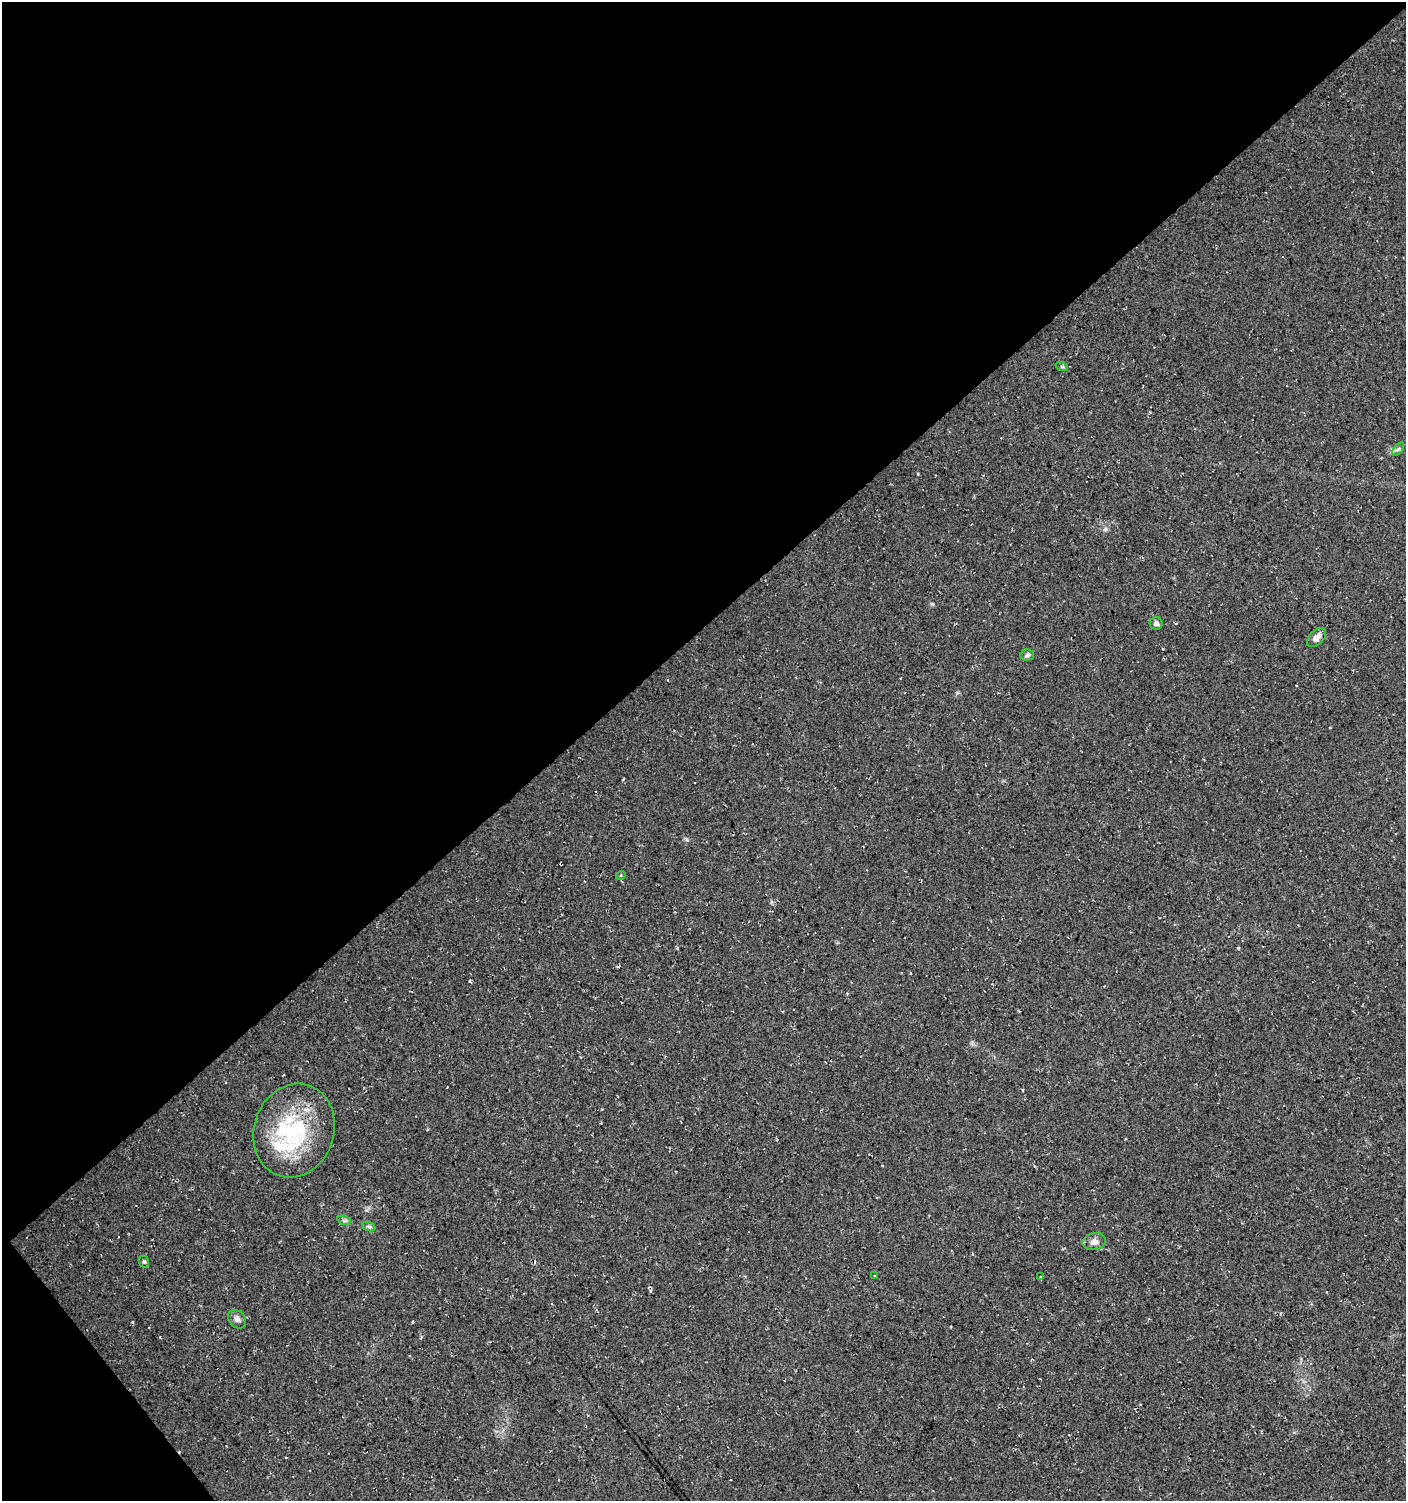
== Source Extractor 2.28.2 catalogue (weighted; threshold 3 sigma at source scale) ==
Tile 5 of 4 x 4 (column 1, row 2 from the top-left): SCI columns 145-1548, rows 3009-4507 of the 5964 x 6007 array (HDU 1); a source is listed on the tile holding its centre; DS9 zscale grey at full resolution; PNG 1408 x 1503 px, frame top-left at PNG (2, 2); each listed source drawn as its Kron ellipse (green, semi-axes under 4 px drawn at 4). Shown black and unused: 43% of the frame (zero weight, under 3 of 4 exposures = <1% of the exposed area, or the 3 px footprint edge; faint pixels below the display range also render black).
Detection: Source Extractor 2.28.2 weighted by HDU 2 'WHT'; one run over the whole footprint, this tile lists its part. Background 0.018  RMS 0.0064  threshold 0.0288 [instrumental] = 3 sigma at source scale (4.5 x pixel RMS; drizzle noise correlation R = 1.50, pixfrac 1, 0.0396/0.0396 arcsec/px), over >= 5 px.
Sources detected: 17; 1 inside a brighter object's white glare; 1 cosmic-ray / hot-pixel residue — neither listed nor drawn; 1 inside a brighter listed object's ellipse — not listed separately; the other 14 listed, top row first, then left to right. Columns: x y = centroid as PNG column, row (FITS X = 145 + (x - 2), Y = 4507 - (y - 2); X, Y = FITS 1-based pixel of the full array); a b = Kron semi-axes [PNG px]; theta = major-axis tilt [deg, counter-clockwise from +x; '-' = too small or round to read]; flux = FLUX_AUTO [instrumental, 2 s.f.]
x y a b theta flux
1062 367 6 4 -19 0.87
1398 449 7 4 52 1.1
1156 623 6 6 - 1.9
1317 638 11 7 44 3.9
1027 655 7 6 - 1.5
621 875 5 3 - 0.67
294 1131 47 40 72 62
344 1220 7 4 -19 1.3
369 1227 7 4 -19 1.1
1094 1241 12 8 9 3.2
144 1262 6 5 - 0.95
875 1276 3 2 - 0.49
1041 1277 3 2 - 0.53
237 1319 10 8 -48 2.6
Overlapping masked pixels (flux is a lower limit): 1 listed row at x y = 294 1131